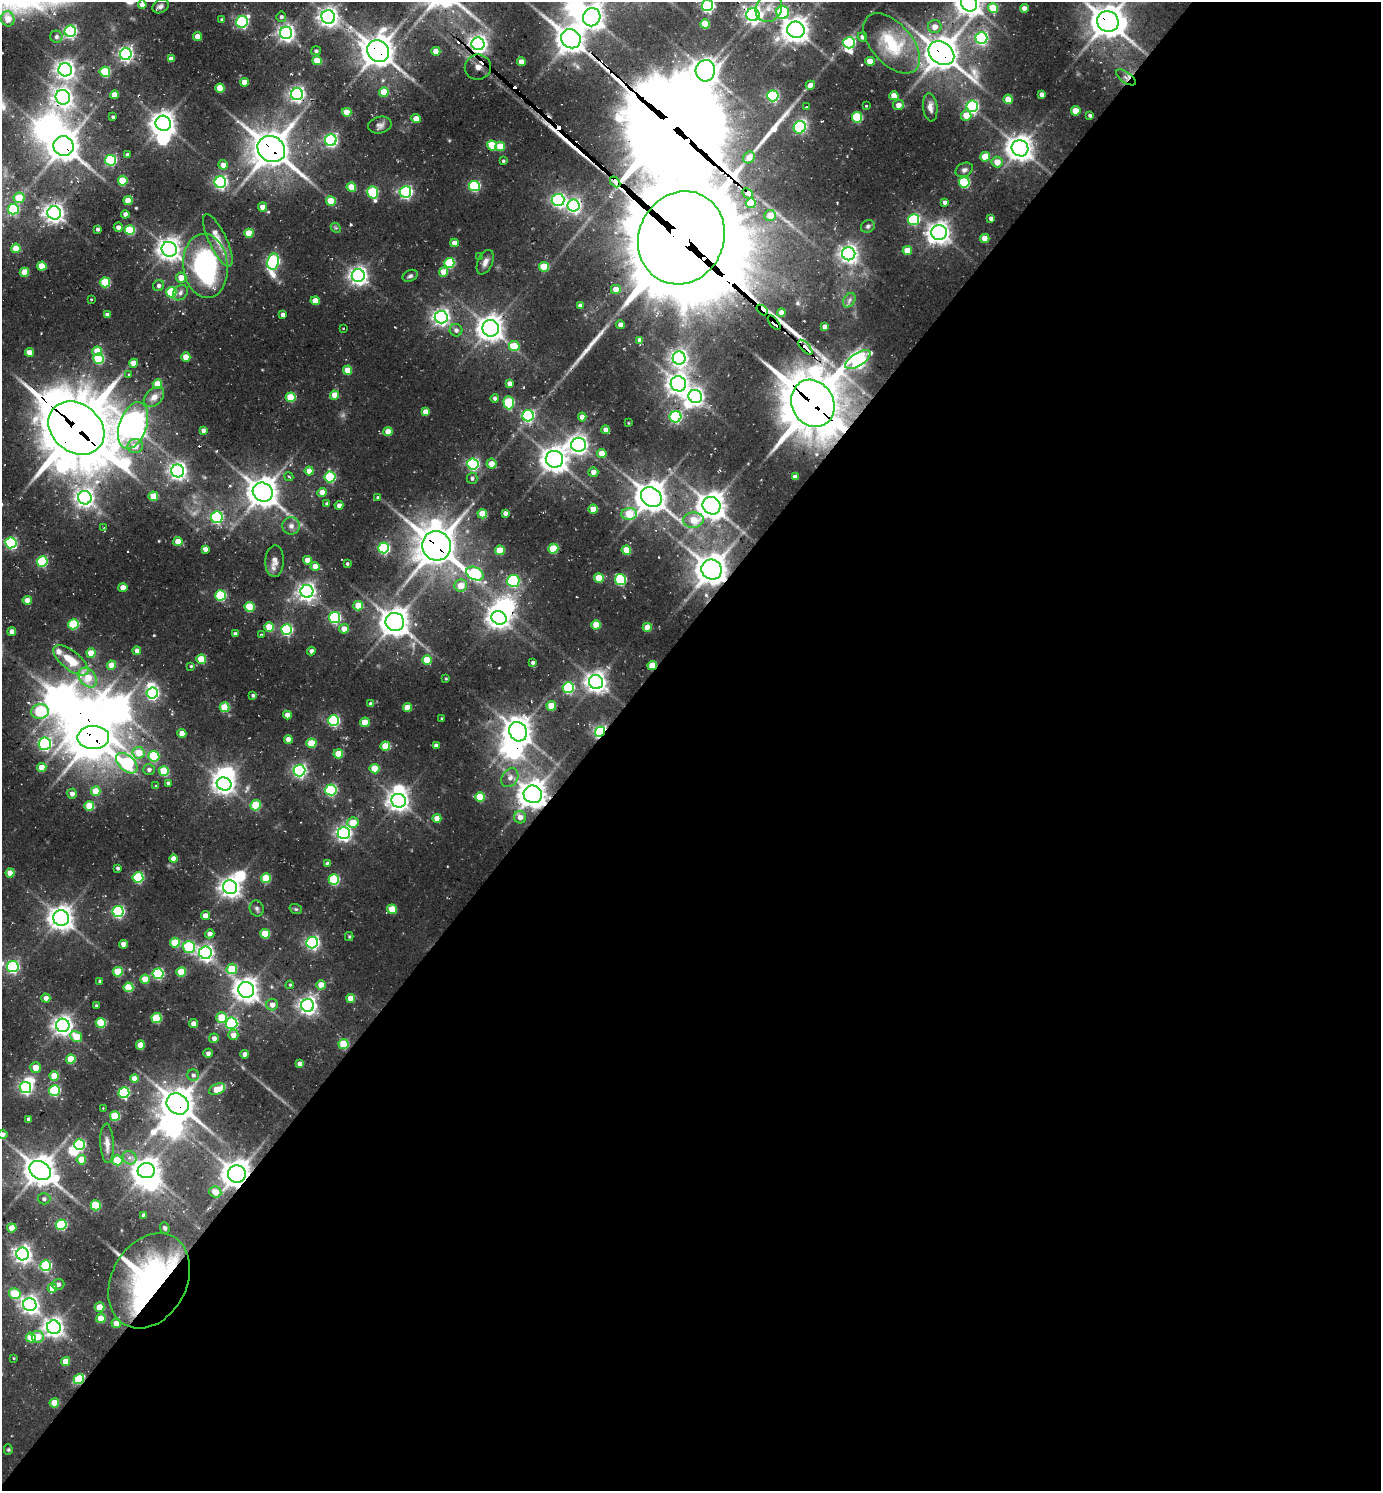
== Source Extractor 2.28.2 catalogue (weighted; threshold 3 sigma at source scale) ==
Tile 12 of 4 x 4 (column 4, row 3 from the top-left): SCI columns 4439-5817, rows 1559-3047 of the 6039 x 6026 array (HDU 1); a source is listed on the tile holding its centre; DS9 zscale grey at full resolution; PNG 1383 x 1493 px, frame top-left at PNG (2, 2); each listed source drawn as its Kron ellipse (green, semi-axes under 4 px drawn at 4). Shown black and unused: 57% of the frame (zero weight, under 2 of 3 exposures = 4% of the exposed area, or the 3 px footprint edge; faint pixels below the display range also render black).
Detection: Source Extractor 2.28.2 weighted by HDU 2 'WHT'; one run over the whole footprint, this tile lists its part. Background 0.121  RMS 0.011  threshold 0.0513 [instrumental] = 3 sigma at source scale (4.5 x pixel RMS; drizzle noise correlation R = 1.50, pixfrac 1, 0.05/0.05 arcsec/px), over >= 5 px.
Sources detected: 454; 27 inside a brighter object's white glare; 8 cosmic-ray / hot-pixel residue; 4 long thin detections or spike segments (spike, bleed or trail) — neither listed nor drawn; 5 inside a brighter listed object's ellipse — not listed separately; the other 410 listed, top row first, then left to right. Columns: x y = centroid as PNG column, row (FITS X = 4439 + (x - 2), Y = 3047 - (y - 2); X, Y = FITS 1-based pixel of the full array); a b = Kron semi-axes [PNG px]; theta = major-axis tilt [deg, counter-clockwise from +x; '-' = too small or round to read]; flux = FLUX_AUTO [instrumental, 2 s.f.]
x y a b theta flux
969 3 8 7 - 1000
142 5 4 4 - 9.1
708 5 5 5 - 210
160 6 8 6 30 3.7
769 8 15 12 57 17
993 8 5 5 - 42
1024 8 4 4 - 7.9
782 12 6 6 - 86
753 15 6 6 - 440
281 17 5 5 - 2.7
328 17 7 6 - 630
592 17 9 8 - 1000
8 19 7 6 - 16
222 19 3 3 - 1.8
1108 21 11 10 - 1800
242 22 6 5 - 180
705 24 5 4 - 27
935 27 7 6 - 9.7
796 30 9 8 - 1100
70 31 6 5 - 190
286 33 6 6 - 430
56 37 6 6 - 3.2
197 37 4 4 - 12
862 37 4 4 - 4.5
981 38 6 6 - 170
571 39 10 9 - 1300
849 43 6 5 - 130
892 43 36 20 -48 64
478 44 6 6 - 550
316 51 5 4 - 2.2
378 51 11 10 - 1700
436 51 4 4 - 16
941 53 14 10 -36 2000
126 54 6 6 - 300
171 59 4 4 - 6.2
317 61 4 4 - 21
870 61 4 4 - 15
521 62 4 4 - 12
478 67 13 12 - 37
65 70 7 6 - 580
705 71 11 9 85 1100
105 72 5 5 - 58
1126 77 11 5 -36 4.8
244 82 4 4 - 13
810 85 5 4 - 9.3
220 88 4 4 - 26
384 92 5 4 - 21
297 94 6 6 - 360
1042 94 4 4 - 6.1
114 95 4 4 - 13
773 96 5 5 - 140
894 96 4 4 - 16
63 97 7 7 - 570
1008 99 5 4 - 22
866 105 4 2 - 0.82
898 105 5 5 - 6.8
972 106 6 6 - 200
806 107 3 3 - 2.3
930 107 14 7 -84 6.8
1076 111 5 4 - 20
347 112 4 4 - 21
966 115 5 5 - 15
1090 115 4 3 - 2.6
113 117 3 3 - 2.1
857 117 5 5 - 69
416 119 5 4 - 11
163 123 8 7 - 900
380 125 12 8 11 5
800 127 6 6 - 120
331 140 6 5 - 210
492 145 5 5 - 38
64 146 10 10 - 1600
500 146 5 4 - 21
1020 148 8 8 - 1100
271 149 14 12 -34 2300
128 155 4 3 - 2.6
749 157 6 5 - 9.7
985 157 5 4 - 20
110 160 5 5 - 120
503 161 4 3 - 1.6
997 162 5 5 - 14
223 165 4 4 - 8.8
964 170 9 6 28 3.7
123 181 5 4 - 38
220 182 6 6 - 230
615 182 6 3 -48 130
964 182 5 5 - 85
474 186 5 5 - 100
351 187 5 4 - 27
373 192 6 5 - 80
405 192 6 5 - 210
748 193 6 3 -44 82
19 198 5 5 - 24
558 200 6 6 - 240
128 201 4 4 - 22
331 201 5 5 - 35
945 202 4 4 - 3.5
751 203 5 5 - 31
574 205 6 6 - 300
262 207 4 4 - 8.4
13 209 5 5 - 89
54 213 7 6 - 600
125 214 4 4 - 3.7
770 215 6 5 - 17
991 218 4 3 - 3.6
913 220 5 5 - 86
868 226 7 6 - 2.9
118 227 5 4 - 4.9
336 228 6 4 -43 1.8
97 229 3 3 - 2.5
130 230 5 5 - 51
249 233 4 4 - 24
939 233 8 7 - 840
681 238 47 42 63 24000
985 238 4 4 - 14
218 240 29 9 -65 16
454 243 4 4 - 9.2
16 248 4 4 - 21
169 249 8 7 - 850
907 251 4 4 - 18
849 254 6 6 - 510
479 256 4 3 - 1.1
273 261 8 6 82 200
485 262 13 7 66 6.1
449 263 5 5 - 74
42 266 4 4 - 26
205 266 32 22 -84 200
544 267 5 5 - 39
24 272 4 4 - 25
444 272 5 4 - 17
358 276 6 6 - 520
410 276 8 5 26 2.8
181 278 5 5 - 14
105 282 5 5 - 54
159 286 5 5 - 3.6
616 289 5 4 - 13
171 292 5 5 - 67
180 293 8 6 49 3.9
91 299 2 2 - 1.1
849 300 8 5 59 3.6
315 301 4 4 - 17
580 306 4 4 - 5.6
762 310 6 4 -40 660
781 312 4 4 - 7.4
107 315 4 4 - 5.5
283 315 4 4 - 5.3
441 317 6 6 - 430
774 323 8 4 -51 37
620 325 4 4 - 7.6
825 327 4 4 - 7.7
343 328 2 2 - 0.92
491 328 8 8 - 1100
456 330 6 6 - 3.9
640 340 4 4 - 6.4
514 346 5 5 - 33
805 347 9 3 -48 35
97 351 5 5 - 23
29 352 4 4 - 9.8
186 357 4 4 - 16
679 358 6 6 - 450
99 359 5 5 - 69
858 360 14 6 32 400
134 363 4 4 - 12
348 370 4 4 - 24
129 375 4 3 - 1.1
510 383 4 4 - 6.3
157 384 5 4 - 21
678 384 8 7 - 750
335 395 4 4 - 17
695 396 7 6 - 420
154 397 12 8 44 8.5
291 397 5 5 - 43
495 398 4 4 - 2.7
509 403 6 5 - 69
813 403 24 21 -63 4600
426 412 4 4 - 12
528 416 6 5 - 170
582 417 4 4 - 6.8
676 417 6 5 - 150
628 423 4 2 - 0.8
133 425 24 13 71 1100
76 428 30 24 -39 5600
203 430 4 4 - 4.5
605 430 4 4 - 6.3
388 432 4 4 - 15
578 445 7 7 - 540
135 446 7 7 - 13
602 453 5 4 - 15
554 459 9 8 - 1100
473 464 5 5 - 170
491 464 5 5 - 11
178 471 6 6 - 450
309 471 4 4 - 14
593 472 5 4 - 6.5
289 476 5 4 - 1.7
330 477 5 5 - 90
795 477 4 4 - 5.9
472 478 5 5 - 2.6
263 492 10 9 - 1600
322 492 4 4 - 10
153 496 5 4 - 26
651 497 11 9 -39 1700
85 498 7 6 - 520
378 498 3 3 - 5
327 504 4 4 - 3.2
339 505 4 4 - 5.2
711 506 9 8 - 1300
593 509 4 4 - 15
505 513 4 4 - 4.8
482 514 5 4 - 25
629 514 8 6 3 32
217 517 6 5 - 170
693 520 10 7 5 23
291 526 8 8 - 5.7
104 528 3 3 - 1.7
178 542 4 4 - 17
11 543 5 5 - 130
437 546 15 14 - 2600
384 548 5 5 - 140
205 549 4 4 - 5.3
553 549 5 5 - 43
500 550 5 5 - 29
626 550 5 4 - 27
307 560 4 4 - 13
42 561 5 5 - 77
275 561 16 9 88 7.4
347 564 3 3 - 1.8
315 566 4 4 - 13
712 570 10 10 - 1700
475 574 9 6 -24 110
599 578 5 4 - 31
620 579 5 5 - 100
513 581 6 6 - 130
461 585 6 6 - 16
123 588 4 4 - 12
307 591 6 6 - 470
221 595 5 5 - 83
27 600 4 4 - 13
358 606 5 4 - 25
249 607 5 5 - 42
335 617 5 5 - 120
499 618 8 6 -26 720
395 622 9 9 - 1300
73 624 5 5 - 72
596 625 4 4 - 27
269 627 5 4 - 27
647 627 4 4 - 18
344 629 5 5 - 11
286 630 5 5 - 140
12 632 4 4 - 9.2
235 634 4 3 - 3.3
261 634 4 3 - 1.2
137 651 4 4 - 6
311 651 4 4 - 3.8
91 653 4 4 - 21
201 659 5 4 - 31
71 660 21 9 -38 29
427 660 4 4 - 27
532 662 4 4 - 2.5
112 665 4 4 - 17
652 665 5 4 - 29
191 666 4 4 - 1.2
88 678 11 8 -51 28
446 679 4 2 - 0.93
596 682 7 7 - 750
568 688 5 5 - 120
152 693 6 5 - 190
253 695 3 3 - 2.2
371 704 4 4 - 4.6
551 706 5 4 - 22
225 707 5 5 - 40
407 707 4 4 - 18
40 711 9 7 7 76
287 715 4 4 - 9.8
442 719 3 3 - 1.5
333 721 5 5 - 120
365 722 5 5 - 20
518 732 10 8 -57 1200
600 732 5 4 - 230
182 733 4 4 - 12
93 737 16 11 1 2500
288 739 4 4 - 13
311 743 5 5 - 34
45 744 6 6 - 190
385 746 5 4 - 28
436 746 4 4 - 6.3
138 753 6 6 - 21
338 754 5 4 - 25
154 756 5 5 - 74
127 763 12 7 -43 120
42 767 4 4 - 21
374 769 5 5 - 32
149 770 6 5 - 3.6
299 770 6 5 - 270
164 771 5 5 - 45
510 778 10 7 57 6.4
168 783 4 4 - 2.3
224 784 7 6 - 670
156 786 3 3 - 1.5
331 790 5 5 - 140
96 791 5 4 - 23
72 794 5 4 - 5.9
533 794 9 8 - 1300
480 797 5 5 - 38
399 801 7 7 - 720
256 805 5 5 - 43
89 806 5 5 - 35
520 817 6 6 - 8.2
437 818 4 4 - 11
353 823 5 5 - 22
344 833 6 6 - 360
174 859 4 4 - 15
327 864 4 4 - 4
118 868 3 3 - 2.5
10 873 4 4 - 15
138 877 5 5 - 96
266 878 5 5 - 40
334 880 5 5 - 75
230 887 7 6 - 660
257 908 8 7 - 3.2
296 909 6 5 - 1.6
392 909 5 4 - 30
118 911 5 5 - 150
205 916 4 4 - 11
61 918 8 7 - 970
210 934 5 4 - 5.8
265 934 5 5 - 38
349 936 4 4 - 1.3
175 943 5 5 - 36
312 943 6 6 - 250
123 944 4 4 - 7.8
189 947 6 5 - 88
205 953 6 6 - 380
13 967 5 5 - 170
232 969 5 5 - 36
118 972 5 5 - 42
181 972 5 4 - 33
158 974 5 5 - 110
145 979 4 4 - 19
100 981 4 3 - 2
290 985 4 3 - 1.3
321 985 5 4 - 14
128 987 5 5 - 39
246 990 8 8 - 920
46 998 4 4 - 6
351 998 4 4 - 17
96 1005 4 3 - 1.3
272 1005 6 5 - 8.3
308 1005 6 6 - 510
222 1017 5 5 - 33
157 1018 5 5 - 54
101 1023 5 5 - 50
232 1023 6 5 - 170
194 1024 4 4 - 9.3
63 1025 7 6 - 600
233 1035 5 5 - 8.4
76 1037 6 5 - 26
214 1038 5 4 - 5
344 1044 5 5 - 46
140 1045 4 4 - 20
208 1053 5 4 - 3.4
245 1054 4 4 - 8
71 1059 5 4 - 33
300 1064 4 4 - 8.2
36 1067 5 5 - 14
193 1075 6 5 - 3.4
54 1076 4 4 - 25
134 1079 4 4 - 13
25 1087 6 5 - 240
217 1089 8 5 23 18
54 1090 5 5 - 120
124 1093 5 5 - 110
178 1104 11 10 - 1900
103 1108 2 2 - 0.74
115 1116 5 5 - 57
29 1119 4 3 - 2.6
3 1134 4 4 - 4.5
107 1143 20 6 -87 8.1
79 1144 5 5 - 100
130 1158 7 6 - 5
81 1160 5 4 - 21
117 1160 5 5 - 40
40 1171 11 9 -33 1700
146 1171 8 7 - 1000
237 1174 9 8 - 1400
215 1192 6 5 - 15
44 1199 6 5 - 3
96 1205 5 5 - 49
144 1215 4 4 - 3.4
61 1225 5 5 - 85
12 1228 4 4 - 18
165 1228 6 4 -67 2.4
23 1254 6 6 - 500
46 1266 5 5 - 110
149 1281 50 37 61 340
58 1284 6 5 - 3.6
52 1288 5 4 - 14
15 1294 6 5 - 51
30 1305 7 6 - 490
100 1307 5 4 - 23
101 1318 5 4 - 25
116 1323 4 4 - 14
54 1327 7 6 - 640
38 1337 6 5 - 20
31 1338 5 5 - 28
14 1358 4 3 - 0.89
66 1362 4 4 - 19
79 1379 5 5 - 62
54 1403 5 4 - 25
8 1450 5 4 - 1.4
Overlapping masked pixels (flux is a lower limit): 26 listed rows (the first 20) at x y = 1108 21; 478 44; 378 51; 941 53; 1126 77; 63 97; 64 146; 271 149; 615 182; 748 193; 681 238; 762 310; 774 323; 805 347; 813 403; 76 428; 437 546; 712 570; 652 665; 600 732
Isophote crosses this tile's border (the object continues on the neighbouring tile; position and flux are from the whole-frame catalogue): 5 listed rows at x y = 969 3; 708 5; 592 17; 1108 21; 3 1134